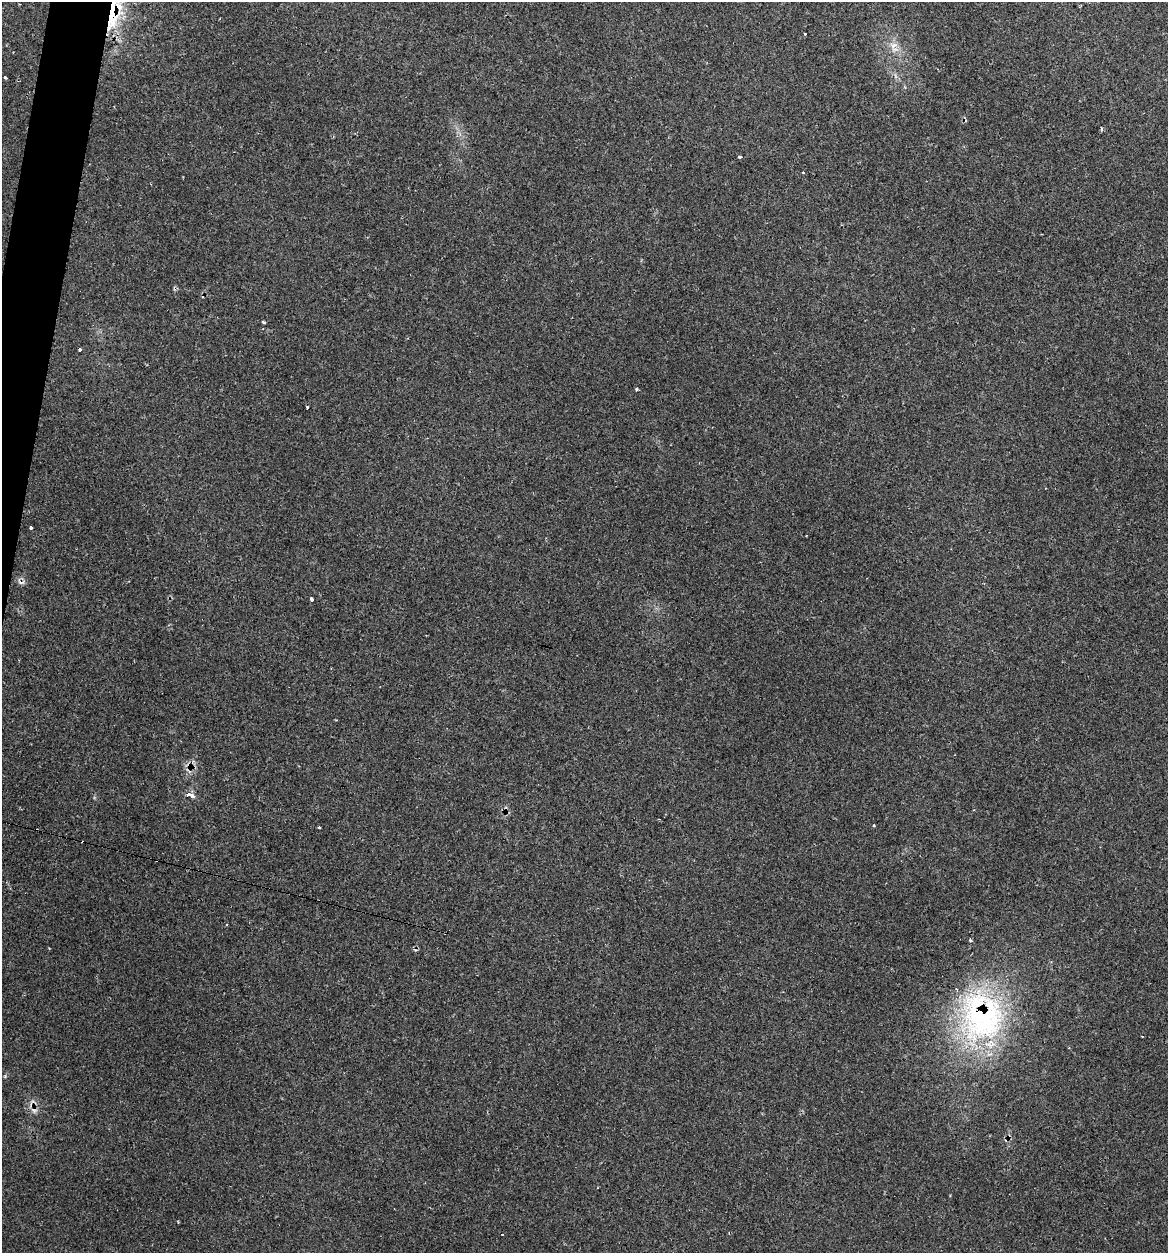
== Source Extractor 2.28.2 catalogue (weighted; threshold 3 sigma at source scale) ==
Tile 11 of 4 x 4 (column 3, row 3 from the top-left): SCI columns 2455-3620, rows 1281-2531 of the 5031 x 5032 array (HDU 1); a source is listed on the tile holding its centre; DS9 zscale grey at full resolution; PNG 1170 x 1255 px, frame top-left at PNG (2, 2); no overlay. Shown black and unused: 2% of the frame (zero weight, under 2 of 3 exposures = <1% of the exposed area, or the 3 px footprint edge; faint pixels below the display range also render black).
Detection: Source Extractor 2.28.2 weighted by HDU 2 'WHT'; one run over the whole footprint, this tile lists its part. Background 0.0666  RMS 0.0054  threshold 0.0243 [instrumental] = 3 sigma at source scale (4.5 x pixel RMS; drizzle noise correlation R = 1.50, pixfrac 1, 0.05/0.05 arcsec/px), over >= 5 px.
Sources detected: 27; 8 cosmic-ray / hot-pixel residue — not listed; the other 19 listed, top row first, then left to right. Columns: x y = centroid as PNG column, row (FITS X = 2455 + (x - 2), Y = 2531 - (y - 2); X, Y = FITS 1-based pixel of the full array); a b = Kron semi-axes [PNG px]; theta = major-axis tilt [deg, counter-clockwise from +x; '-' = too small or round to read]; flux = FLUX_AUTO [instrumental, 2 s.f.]
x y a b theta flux
112 11 14 5 81 170
805 34 3 3 - 0.95
893 45 11 8 29 3.6
5 77 4 3 - 1.5
1101 128 5 3 - 0.7
740 156 4 3 - 3.1
803 173 3 3 - 0.61
264 322 5 3 - 0.67
80 349 3 3 - 3.9
636 390 4 3 - 0.79
307 407 3 3 - 1.2
31 528 3 3 - 3.7
311 599 4 3 - 2.3
190 795 6 3 -16 5.6
874 825 3 3 - 0.63
319 827 3 3 - 1.9
227 925 3 2 - 0.53
970 940 4 4 - 0.71
982 1016 68 57 -77 110
Overlapping masked pixels (flux is a lower limit): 2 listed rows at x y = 112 11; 982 1016
Isophote crosses this tile's border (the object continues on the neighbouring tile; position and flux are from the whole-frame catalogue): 1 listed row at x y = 112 11